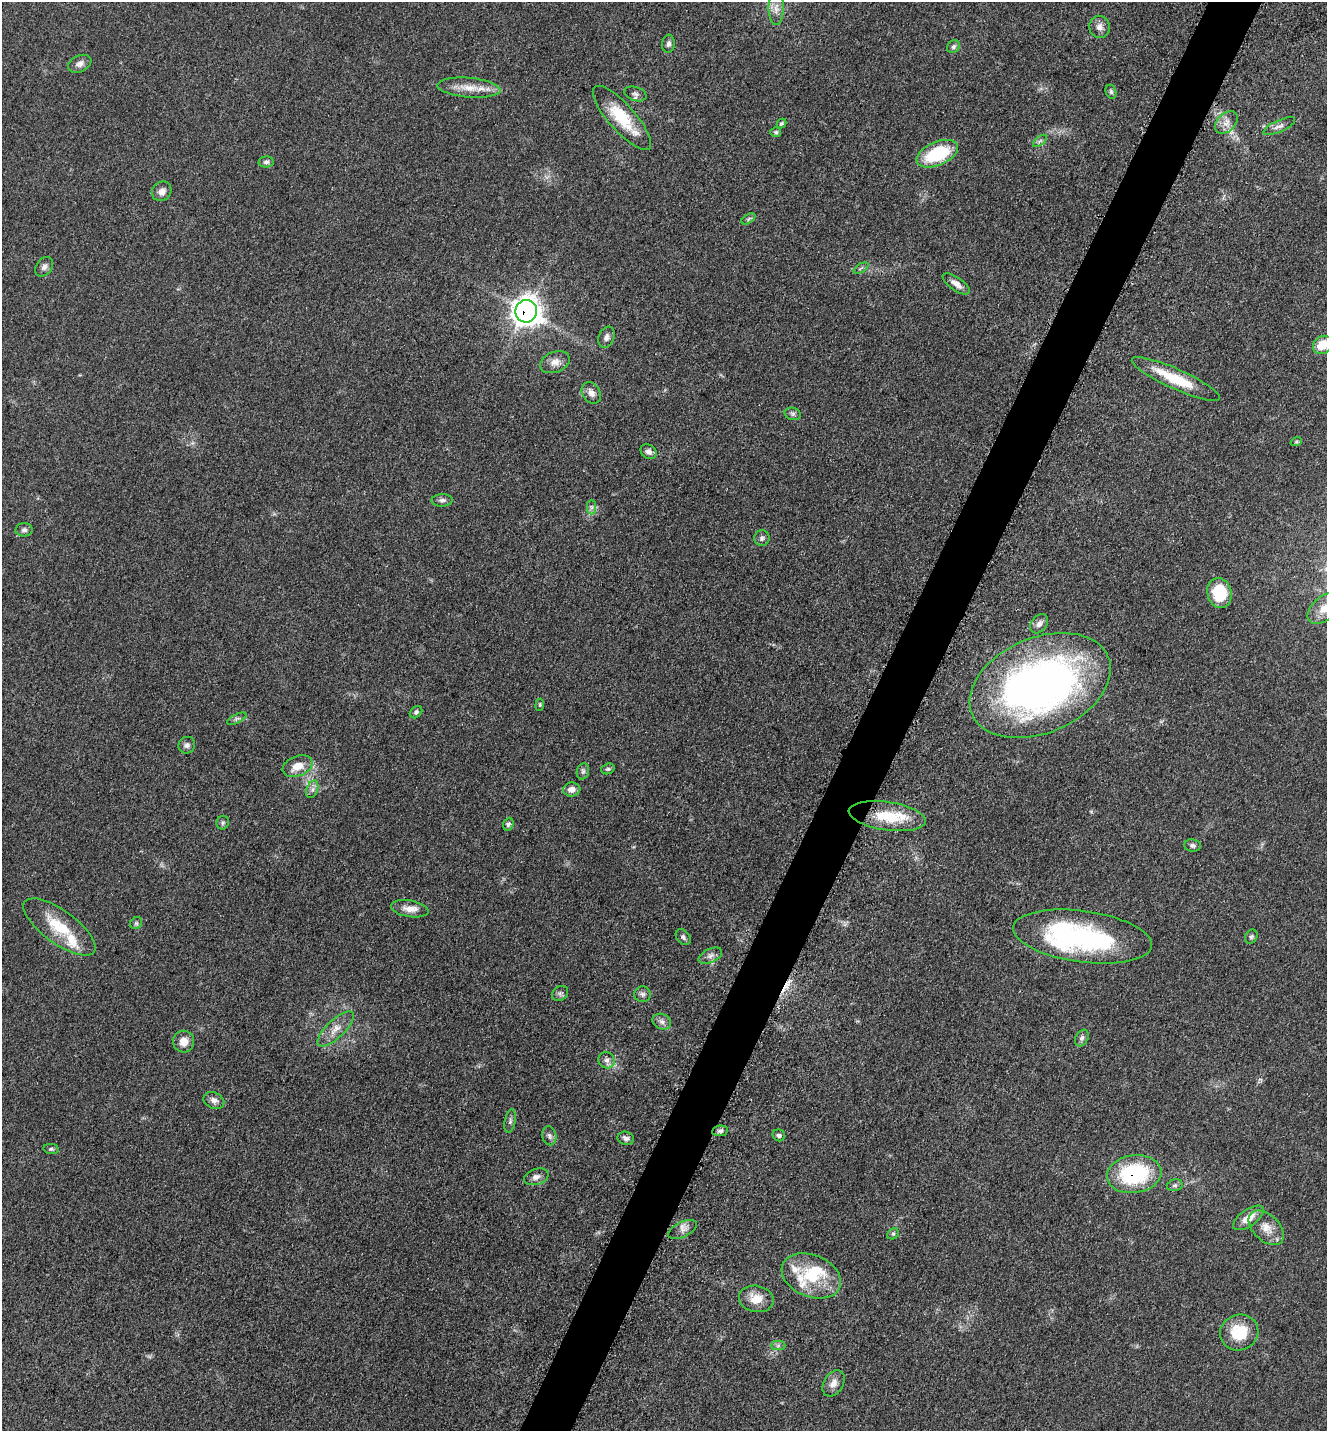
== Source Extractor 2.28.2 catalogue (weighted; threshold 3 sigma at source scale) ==
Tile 10 of 4 x 4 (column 2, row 3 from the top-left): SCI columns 1623-2947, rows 1468-2896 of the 5805 x 5772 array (HDU 1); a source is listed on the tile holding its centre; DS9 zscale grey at full resolution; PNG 1329 x 1433 px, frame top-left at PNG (2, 2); each listed source drawn as its Kron ellipse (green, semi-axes under 4 px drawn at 4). Shown black and unused: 4% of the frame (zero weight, under 3 of 5 exposures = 3% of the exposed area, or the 3 px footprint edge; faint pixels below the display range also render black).
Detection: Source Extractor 2.28.2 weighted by HDU 2 'WHT'; one run over the whole footprint, this tile lists its part. Background 0.0639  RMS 0.0059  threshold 0.0265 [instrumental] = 3 sigma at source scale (4.5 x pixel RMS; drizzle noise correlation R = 1.50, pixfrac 1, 0.05/0.05 arcsec/px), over >= 5 px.
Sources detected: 94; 1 too faint to see at this stretch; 2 inside a brighter object's white glare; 1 cosmic-ray / hot-pixel residue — neither listed nor drawn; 6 inside a brighter listed object's ellipse — not listed separately; the other 84 listed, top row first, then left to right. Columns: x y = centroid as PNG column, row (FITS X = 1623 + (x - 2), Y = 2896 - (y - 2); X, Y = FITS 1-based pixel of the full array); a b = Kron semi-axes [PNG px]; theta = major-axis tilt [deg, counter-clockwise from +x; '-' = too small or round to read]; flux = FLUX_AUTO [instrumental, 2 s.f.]
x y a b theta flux
776 8 17 7 89 5.4
1099 27 11 10 - 3.6
668 44 9 6 82 1.9
953 47 7 6 - 1.4
80 64 12 8 25 3.2
469 88 32 10 -5 10
1111 92 7 5 -75 1.2
635 94 11 7 -18 2.2
622 118 41 13 -48 25
1226 123 13 9 44 4.8
781 124 5 4 - 0.97
1279 126 17 6 24 2.9
776 132 5 5 - 1
1040 141 8 4 37 1.3
937 154 22 11 23 34
266 162 7 5 6 1.6
162 191 10 9 - 3.8
748 219 8 4 33 1.1
44 267 11 8 53 2.5
861 268 8 3 32 0.91
956 284 16 6 -35 4.3
526 311 11 10 - 600
606 337 11 8 69 2.4
1322 345 10 8 38 11
555 362 15 10 22 4.8
1176 379 48 10 -24 24
591 393 11 8 -56 4
793 414 8 6 -14 1.5
1296 442 6 3 18 0.7
649 452 8 7 - 2.4
442 500 10 6 3 2
591 507 7 4 -90 1.4
24 530 8 6 3 1.8
762 538 8 7 - 1.8
1219 593 15 12 -74 24
1325 608 20 11 40 9.8
1039 624 11 7 50 2.9
1040 685 74 47 23 330
540 705 6 4 82 0.88
416 712 7 5 45 1.5
237 719 10 4 27 1.5
187 745 9 8 - 2.2
298 766 15 10 22 8.8
608 769 7 5 19 1.1
583 771 8 6 76 1.5
312 789 9 5 71 2.2
572 789 8 7 - 4
887 816 39 14 -8 23
223 823 7 6 - 1.2
508 824 6 5 - 1.7
1193 845 8 6 -8 1.7
410 909 19 8 -10 5.6
136 923 6 5 - 1.1
59 927 43 16 -36 24
683 937 9 6 -51 1.7
1082 937 70 25 -8 99
1251 937 7 6 - 1.3
710 956 12 6 26 2.7
560 993 8 7 - 1.6
642 994 8 8 - 2
662 1022 9 7 -25 2.6
336 1029 23 9 44 7
1082 1038 9 6 61 1.8
184 1042 11 10 - 6.4
607 1060 8 7 - 2.6
214 1100 11 8 -23 3
510 1121 12 5 79 1.8
720 1131 8 5 8 1.6
779 1135 6 6 - 1.4
549 1136 9 7 -77 1.9
626 1138 8 6 -14 2.1
51 1149 8 5 -8 1.1
1134 1174 27 18 8 52
536 1177 12 8 18 2.9
1175 1185 8 5 15 1.3
1248 1218 18 8 35 6.5
1266 1228 21 13 -44 7.9
682 1230 15 7 26 3.6
893 1234 6 5 - 1.1
811 1276 31 21 -22 25
756 1299 17 13 -13 9.1
1239 1332 19 17 21 20
778 1346 7 4 1 1.3
833 1383 14 9 58 4.9
Overlapping masked pixels (flux is a lower limit): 2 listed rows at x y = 526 311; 1134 1174
Isophote crosses this tile's border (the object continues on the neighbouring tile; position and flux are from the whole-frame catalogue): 2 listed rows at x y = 1322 345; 1325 608